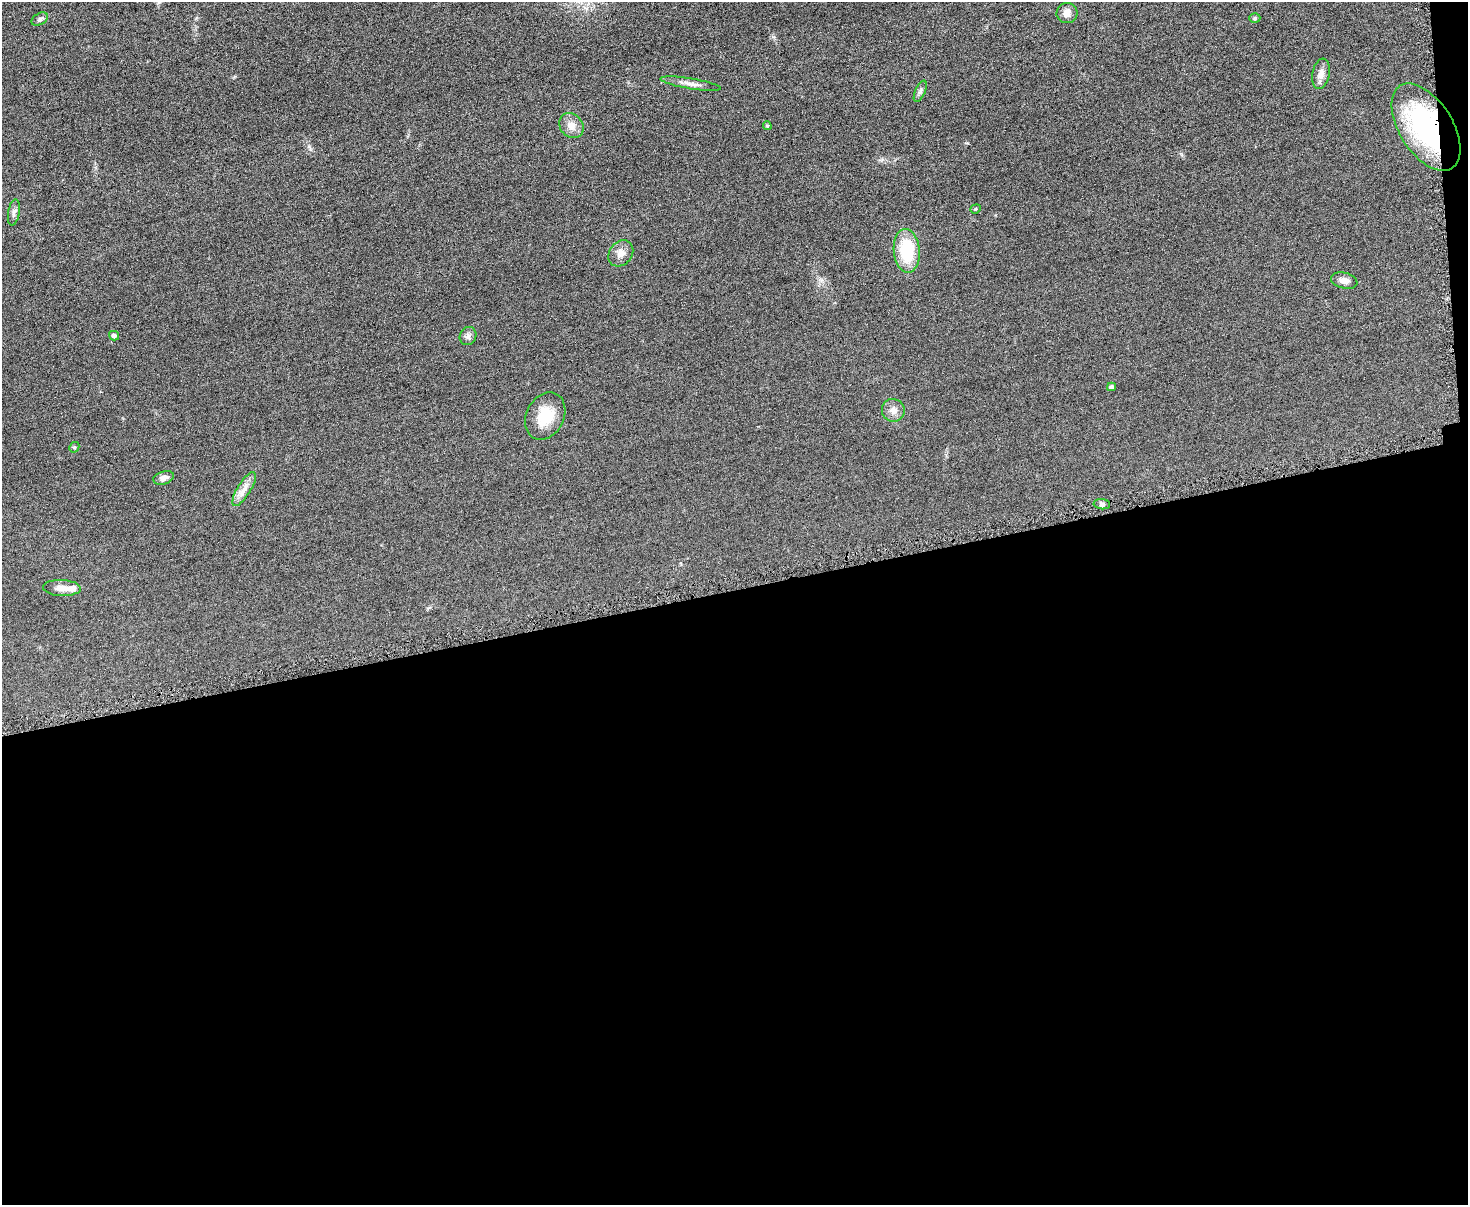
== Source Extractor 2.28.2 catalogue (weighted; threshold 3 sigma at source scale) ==
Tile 12 of 3 x 4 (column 3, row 4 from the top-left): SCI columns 3077-4542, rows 4-1206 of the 4798 x 4820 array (HDU 1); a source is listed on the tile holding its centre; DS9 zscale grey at full resolution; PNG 1470 x 1207 px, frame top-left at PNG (2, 2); each listed source drawn as its Kron ellipse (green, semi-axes under 4 px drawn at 4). Shown black and unused: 52% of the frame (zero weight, under 4 of 8 exposures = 1% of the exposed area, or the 3 px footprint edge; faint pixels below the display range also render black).
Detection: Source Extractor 2.28.2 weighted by HDU 2 'WHT'; one run over the whole footprint, this tile lists its part. Background 0.0578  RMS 0.0079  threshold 0.0323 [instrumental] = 3 sigma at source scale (4.09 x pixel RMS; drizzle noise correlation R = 1.36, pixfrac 0.8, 0.05/0.05 arcsec/px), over >= 5 px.
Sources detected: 25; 1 inside a brighter listed object's ellipse — not listed separately; the other 24 listed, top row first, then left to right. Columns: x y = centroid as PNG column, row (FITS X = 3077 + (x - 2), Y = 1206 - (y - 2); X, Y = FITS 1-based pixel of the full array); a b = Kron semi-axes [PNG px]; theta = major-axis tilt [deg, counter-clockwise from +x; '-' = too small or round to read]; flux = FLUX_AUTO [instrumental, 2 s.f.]
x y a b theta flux
1067 13 10 10 - 5.2
1255 18 5 4 - 0.93
40 19 9 5 30 1.8
1321 74 15 8 79 5.3
691 84 30 5 -9 5.2
920 91 11 5 66 2.1
571 126 13 11 -48 6.5
767 126 4 3 - 0.85
1426 127 49 26 -58 110
976 209 5 4 - 0.92
14 212 13 5 80 2.5
907 251 22 13 -85 33
621 253 14 11 51 5.7
1344 281 13 8 -14 4
114 336 5 4 - 2.2
468 336 9 8 - 2.5
1111 387 4 4 - 2.2
893 410 11 11 - 4.8
545 416 25 19 63 20
74 447 5 5 - 0.89
164 478 10 6 17 3.9
244 489 19 6 58 5.9
1102 504 8 5 -6 1.9
62 588 19 8 -2 5.7
Overlapping masked pixels (flux is a lower limit): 1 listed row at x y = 1426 127